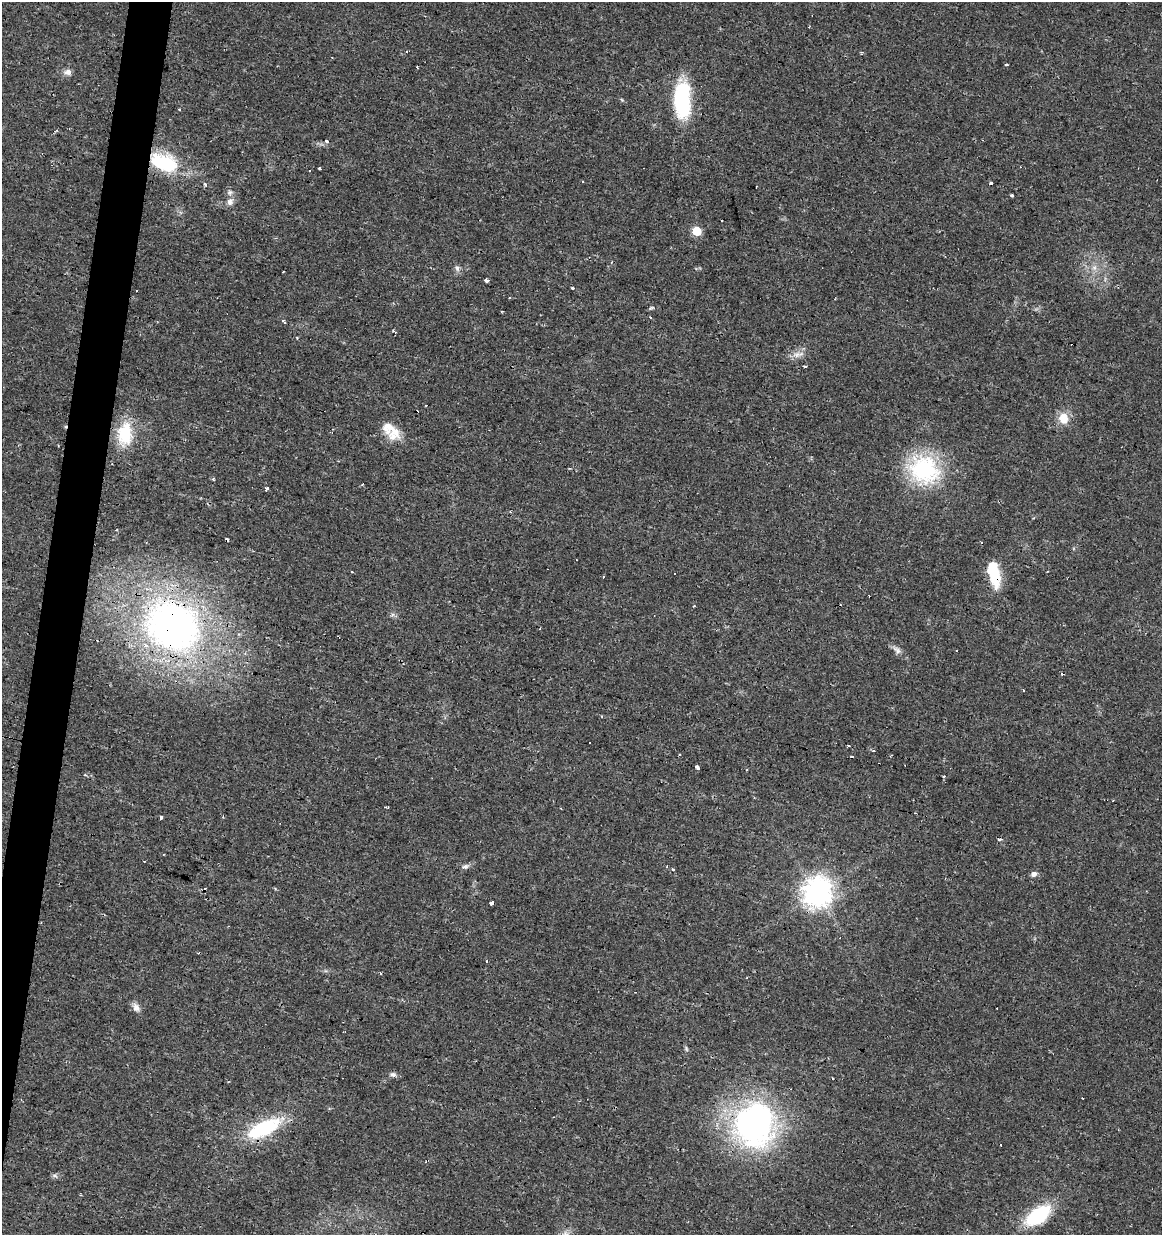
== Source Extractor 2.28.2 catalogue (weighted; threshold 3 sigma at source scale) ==
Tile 7 of 4 x 4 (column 3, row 2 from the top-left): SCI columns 2602-3761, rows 2467-3699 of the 5143 x 4939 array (HDU 1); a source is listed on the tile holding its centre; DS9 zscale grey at full resolution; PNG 1164 x 1237 px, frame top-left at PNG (2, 2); no overlay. Shown black and unused: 3% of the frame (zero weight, under 2 of 3 exposures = <1% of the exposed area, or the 3 px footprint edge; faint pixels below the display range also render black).
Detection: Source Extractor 2.28.2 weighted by HDU 2 'WHT'; one run over the whole footprint, this tile lists its part. Background 0.0131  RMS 0.0031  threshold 0.0138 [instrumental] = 3 sigma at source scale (4.5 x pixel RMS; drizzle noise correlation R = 1.50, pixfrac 1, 0.0396/0.0396 arcsec/px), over >= 5 px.
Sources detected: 88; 24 cosmic-ray / hot-pixel residue — not listed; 4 inside a brighter listed object's ellipse — not listed separately; the other 60 listed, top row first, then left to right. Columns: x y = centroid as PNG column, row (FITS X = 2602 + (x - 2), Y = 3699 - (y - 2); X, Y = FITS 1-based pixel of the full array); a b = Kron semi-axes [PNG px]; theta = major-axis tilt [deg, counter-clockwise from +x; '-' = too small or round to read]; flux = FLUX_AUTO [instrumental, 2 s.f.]
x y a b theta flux
861 52 5 3 - 0.43
1007 64 4 2 - 0.44
417 67 3 2 - 0.33
67 72 11 8 -1 1.5
682 100 41 17 -89 25
179 109 3 2 - 0.63
327 141 3 3 - 1.4
164 162 36 20 -21 18
320 168 3 3 - 1.5
205 184 4 3 - 3.1
990 184 3 3 - 6.9
1012 196 4 3 - 0.89
230 202 10 8 67 1.7
697 231 5 5 - 12
457 268 9 6 -71 1.1
1094 268 7 6 - 1.1
283 272 3 2 - 0.21
486 280 4 3 - 4.3
510 297 3 2 - 0.29
651 308 6 4 32 0.43
283 321 5 3 - 0.76
395 332 5 3 - 1.5
797 355 12 8 15 2.2
805 367 3 3 - 1.9
1063 418 12 10 -78 5.2
389 426 18 15 69 4.3
125 434 25 15 85 14
924 470 42 33 -29 30
213 479 4 3 - 0.4
268 489 4 3 - 4.8
510 512 3 3 - 0.31
227 539 4 2 - 0.49
675 573 3 3 - 0.9
995 576 26 11 -88 9.4
173 626 53 46 -32 150
897 650 16 7 -41 1.6
956 651 2 2 - 0.25
1062 673 3 3 - 1.2
1024 690 3 2 - 0.38
873 751 3 3 - 0.43
679 754 3 2 - 0.3
697 767 4 3 - 1.9
944 777 3 2 - 0.65
388 807 4 3 - 0.33
161 818 4 3 - 2.7
999 839 4 3 - 1
466 866 9 6 18 0.97
673 869 3 2 - 0.68
1034 874 8 7 - 1.1
817 893 10 9 - 380
491 903 4 4 - 1.6
381 973 3 3 - 0.55
136 1007 12 9 -59 1.7
686 1049 8 4 -81 0.52
393 1075 9 6 -13 1
832 1078 3 3 - 1.1
754 1124 44 40 87 93
264 1128 45 17 26 21
55 1176 8 6 -24 0.74
1038 1215 22 12 37 26
Overlapping masked pixels (flux is a lower limit): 5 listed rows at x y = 164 162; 995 576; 173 626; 817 893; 754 1124
Unlisted compact peaks at least as high as the median listed source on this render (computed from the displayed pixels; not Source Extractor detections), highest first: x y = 572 288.